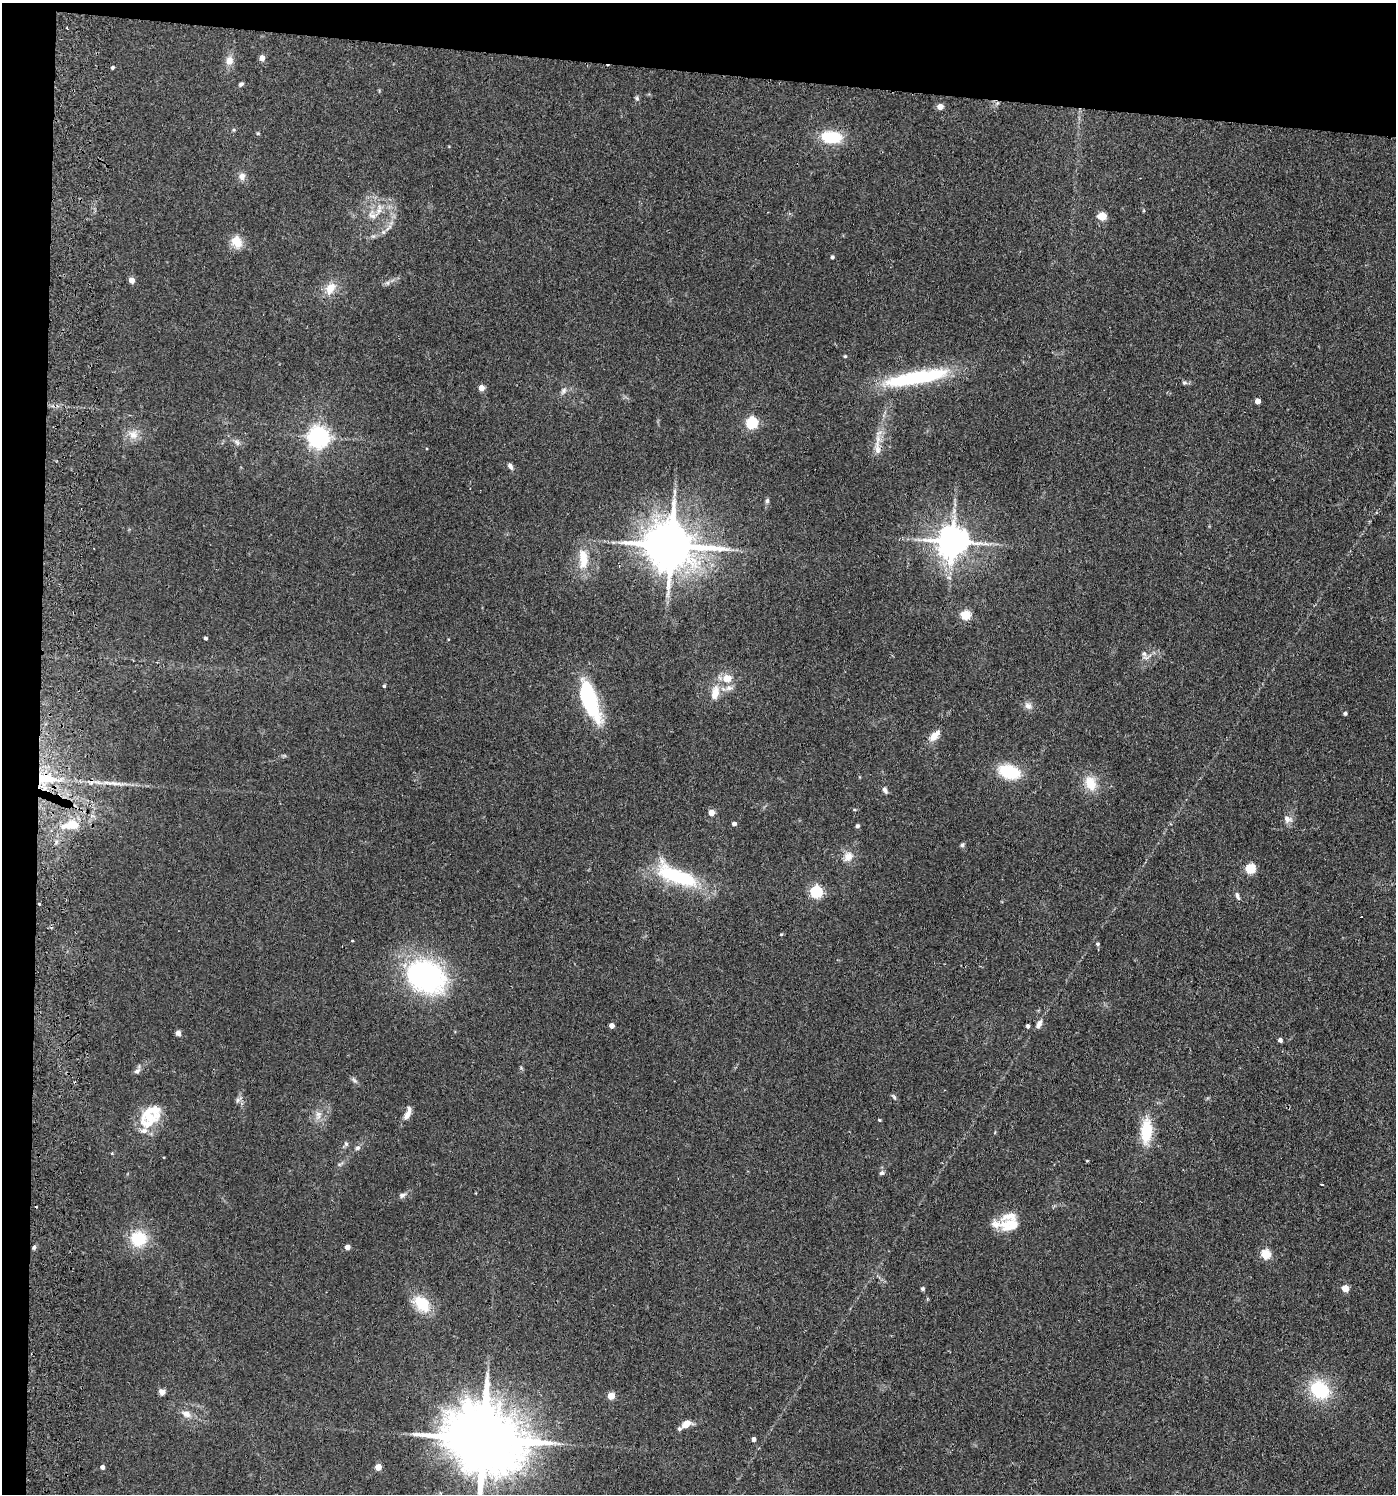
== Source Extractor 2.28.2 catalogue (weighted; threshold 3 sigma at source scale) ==
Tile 1 of 3 x 3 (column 1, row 1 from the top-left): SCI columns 268-1661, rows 2991-4482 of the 4609 x 4488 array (HDU 1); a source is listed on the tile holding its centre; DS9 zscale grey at full resolution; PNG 1398 x 1496 px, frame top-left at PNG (2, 3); no overlay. Shown black and unused: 7% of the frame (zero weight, under 2 of 3 exposures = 3% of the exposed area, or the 3 px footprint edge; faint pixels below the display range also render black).
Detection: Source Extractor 2.28.2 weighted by HDU 2 'WHT'; one run over the whole footprint, this tile lists its part. Background 0.0953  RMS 0.0087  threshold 0.0389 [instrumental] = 3 sigma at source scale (4.5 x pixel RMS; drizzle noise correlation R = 1.50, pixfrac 1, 0.05/0.05 arcsec/px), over >= 5 px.
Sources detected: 117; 1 inside a brighter object's white glare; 1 cosmic-ray / hot-pixel residue — not listed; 7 inside a brighter listed object's ellipse — not listed separately; the other 108 listed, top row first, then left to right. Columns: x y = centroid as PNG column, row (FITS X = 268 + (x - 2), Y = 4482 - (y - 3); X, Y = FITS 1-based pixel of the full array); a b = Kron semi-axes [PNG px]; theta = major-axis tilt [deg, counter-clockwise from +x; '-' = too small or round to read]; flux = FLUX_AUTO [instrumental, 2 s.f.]
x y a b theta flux
262 58 4 4 - 8.3
229 60 10 9 - 6.5
112 67 3 3 - 1.6
241 84 6 4 35 1.9
637 98 6 5 - 1.5
940 107 5 5 - 8.9
258 133 5 3 - 0.82
831 137 17 10 -5 40
242 176 9 8 - 4.6
373 215 15 10 -10 7.7
1102 216 5 5 - 29
237 242 14 12 -64 13
832 257 4 4 - 1.7
131 280 5 4 - 8
388 283 6 4 -72 1.4
330 288 16 11 57 12
845 356 4 4 - 1
916 378 79 15 10 80
1184 383 8 5 4 1.7
481 388 4 4 - 9.7
563 391 10 6 52 3.1
1258 401 4 4 - 6.9
752 423 5 5 - 100
133 435 13 13 - 8.5
319 437 7 7 - 560
237 442 11 5 -53 2.6
877 448 22 7 -84 7.7
510 466 8 5 -59 2.6
767 501 8 5 64 1.7
952 542 9 9 - 1700
671 546 15 12 -10 4400
583 558 29 13 -87 19
949 578 7 4 -19 1.5
965 615 5 5 - 51
205 638 3 3 - 1.6
1144 654 8 6 -67 2.8
727 678 12 9 12 11
384 686 4 3 - 1.2
729 688 12 8 8 5.2
715 693 19 11 79 12
589 700 40 15 -67 80
1028 706 10 9 - 4.3
1345 713 5 4 - 1.4
934 736 15 7 47 9.4
1009 772 21 13 -16 37
46 779 34 12 -4 37
114 783 33 5 -5 11
1090 783 20 14 -65 16
885 790 9 5 -67 2.6
711 813 4 4 - 11
1287 819 11 9 -31 4.8
734 824 4 4 - 3.1
72 825 19 12 -4 20
857 826 5 4 - 1.6
56 842 7 4 72 2
962 845 6 5 - 1.7
848 857 14 10 58 7.7
1250 869 5 5 - 54
676 876 52 17 -23 72
816 892 5 5 - 110
1237 896 11 5 -69 2.6
39 904 3 3 - 1.8
781 934 4 4 - 0.83
352 941 4 2 - 0.64
1098 944 5 4 - 1.5
425 976 40 31 -26 160
1039 1024 11 6 64 4.1
612 1026 4 4 - 5.8
1028 1026 4 3 - 2
178 1033 6 5 - 3
1280 1040 4 4 - 3.3
521 1068 5 3 - 0.94
137 1071 9 7 37 3
354 1080 9 4 -54 2
894 1097 8 5 -52 1.7
238 1100 6 6 - 2.3
408 1113 19 7 67 6.2
318 1115 14 7 83 5.8
149 1117 27 11 12 19
879 1120 4 4 - 0.79
144 1131 11 8 18 4.5
1146 1131 26 12 87 31
346 1144 7 6 - 1.8
357 1148 8 6 31 2.2
112 1153 4 4 - 0.82
1087 1161 3 3 - 1
882 1173 6 5 - 2.2
1322 1184 3 2 - 1.1
476 1193 3 2 - 0.56
402 1195 8 6 19 2.7
1011 1225 23 15 36 16
138 1239 21 20 - 28
347 1247 4 4 - 5.8
34 1248 6 4 64 1.6
1266 1254 5 5 - 50
1345 1288 5 4 - 16
923 1289 4 4 - 1.7
927 1299 4 3 - 1.2
422 1303 21 14 -46 26
1320 1390 19 15 -38 49
162 1392 8 6 12 3.3
611 1396 5 4 - 18
186 1414 12 8 -22 6
686 1424 10 6 38 10
483 1439 22 17 -13 11000
754 1439 4 4 - 3.7
102 1467 4 4 - 3.3
378 1467 4 4 - 15
Overlapping masked pixels (flux is a lower limit): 2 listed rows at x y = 671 546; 46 779
Isophote crosses this tile's border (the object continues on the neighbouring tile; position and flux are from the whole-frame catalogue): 1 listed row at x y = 483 1439